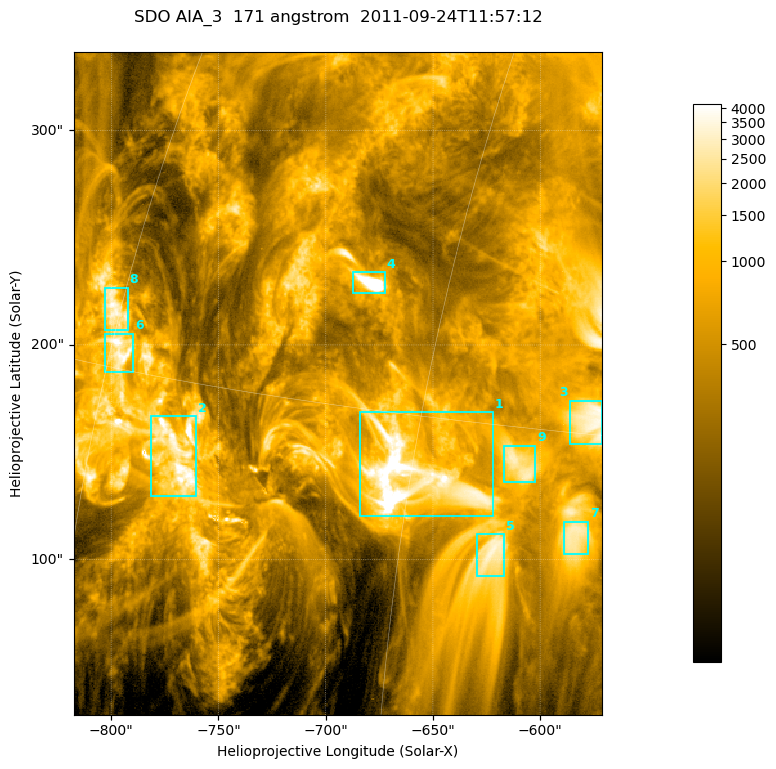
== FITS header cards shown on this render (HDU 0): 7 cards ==
TELESCOP= 'SDO     '           /
INSTRUME= 'AIA_3   '           /
WAVELNTH=                  171 /
WAVEUNIT= 'angstrom'           /
DATE-OBS= '2011-09-24T11:57:12.34' /
CTYPE1  = 'HPLN-TAN'           /
CTYPE2  = 'HPLT-TAN'           /

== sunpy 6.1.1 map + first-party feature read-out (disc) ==
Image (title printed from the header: SDO AIA_3  171 angstrom  2011-09-24T11:57:12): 411 x 515 px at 0.599 arcsec/px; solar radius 956 arcsec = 1595 px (partial field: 2.6% of the solar disc is inside the frame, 100% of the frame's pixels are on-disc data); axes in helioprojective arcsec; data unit not stated in the header (colour bar unlabelled)
Pointing: header CRPIX1/2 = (2051.64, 2049.57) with CRVAL1/2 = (0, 0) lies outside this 411 x 515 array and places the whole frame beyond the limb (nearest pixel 1.41 R_sun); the SolarSoft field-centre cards XCEN/YCEN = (-694.3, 182.1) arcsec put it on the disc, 1322 arcsec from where CRPIX/CRVAL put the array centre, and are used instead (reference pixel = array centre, CRVAL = XCEN/YCEN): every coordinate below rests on XCEN/YCEN
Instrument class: DISC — disc imager (sunpy class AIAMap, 171 A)
Bright regions (active regions / flare kernels): reference = the on-disc median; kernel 3 px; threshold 5 sigma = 1618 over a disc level ~451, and >= 1.15x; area >= 211 px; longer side >= 5 px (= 3 arcsec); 9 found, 9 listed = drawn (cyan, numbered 1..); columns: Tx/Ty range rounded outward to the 2 arcsec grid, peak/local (2 s.f.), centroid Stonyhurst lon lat
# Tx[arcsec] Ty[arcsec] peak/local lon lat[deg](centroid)
1 -684..-622 120..170 23 -45 +13
2 -782..-760 128..168 12 -55 +13
3 -586..-570 152..174 8.4 -39 +15
4 -688..-672 224..234 35 -48 +19
5 -630..-616 92..112 7.5 -41 +11
6 -804..-790 186..206 11 -60 +15
7 -590..-576 102..118 6.4 -38 +12
8 -804..-792 206..228 8.4 -60 +17
9 -618..-602 136..154 6.6 -41 +14